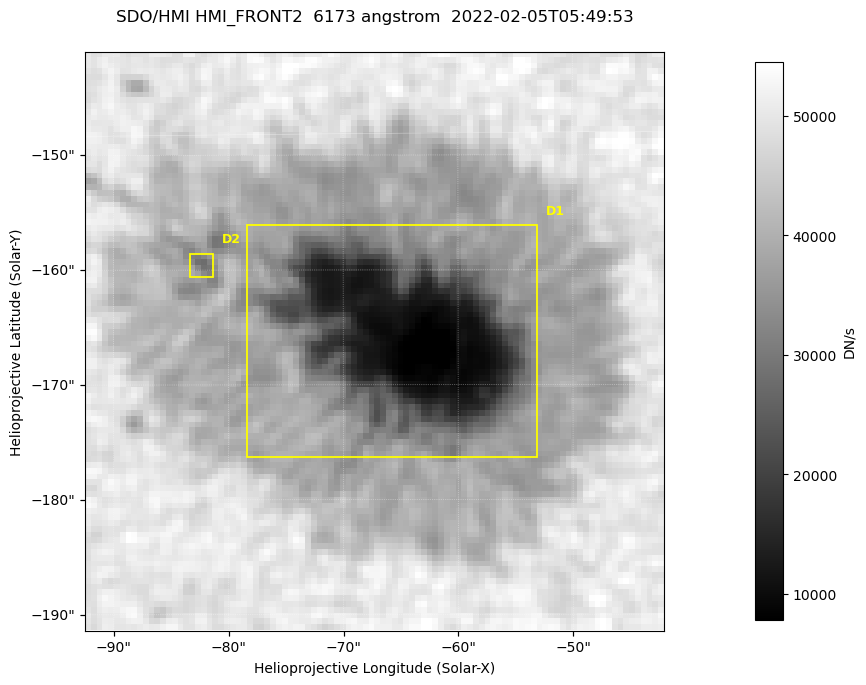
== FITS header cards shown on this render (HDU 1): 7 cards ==
TELESCOP= 'SDO/HMI '           / Telescope
INSTRUME= 'HMI_FRONT2'         / For HMI: HMI_SIDE1, HMI_FRONT2, or HMI_COMBINED
WAVELNTH=                6173. / [angstrom] Wavelength
DATE-OBS= '2022-02-05T05:49:53.600' / [ISO] Observation date {DATE__OBS}
CTYPE1  = 'HPLN-TAN'           / CTYPE1: HPLN
CTYPE2  = 'HPLT-TAN'           / CTYPE2: HPLT
BUNIT   = 'DN/s    '           / Physical Units

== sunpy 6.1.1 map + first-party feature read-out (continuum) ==
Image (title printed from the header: SDO/HMI HMI_FRONT2  6173 angstrom  2022-02-05T05:49:53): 100 x 100 px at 0.504 arcsec/px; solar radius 973 arcsec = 1931 px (partial field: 0.1% of the solar disc is inside the frame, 100% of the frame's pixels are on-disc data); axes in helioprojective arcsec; data unit DN/s (BUNIT, on the colour bar)
Orientation: roll -0.0701 deg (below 1 deg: not rotated)
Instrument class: CONTINUUM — white-light / continuum photospheric image (CONTENT/OBS_TYPE)
Dark features (sunspots / pores): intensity divided by the frame's on-disc median (partial field: no limb-darkening profile); reference = the frame's on-disc median (the 8%-of-disc-diameter window exceeds this field); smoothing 3 px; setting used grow <= 0.75, no closing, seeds <= 0.75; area >= 9 px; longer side >= 3 px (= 1.5 arcsec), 3 px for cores <= 0.7; partial field; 2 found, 2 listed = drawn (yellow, D1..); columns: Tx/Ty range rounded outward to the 2 arcsec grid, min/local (2 s.f., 1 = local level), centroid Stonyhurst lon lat
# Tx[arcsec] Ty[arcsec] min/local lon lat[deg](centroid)
D1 -80..-52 -178..-156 0.14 -4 -16
D2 -84..-80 -162..-158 0.7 -5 -16